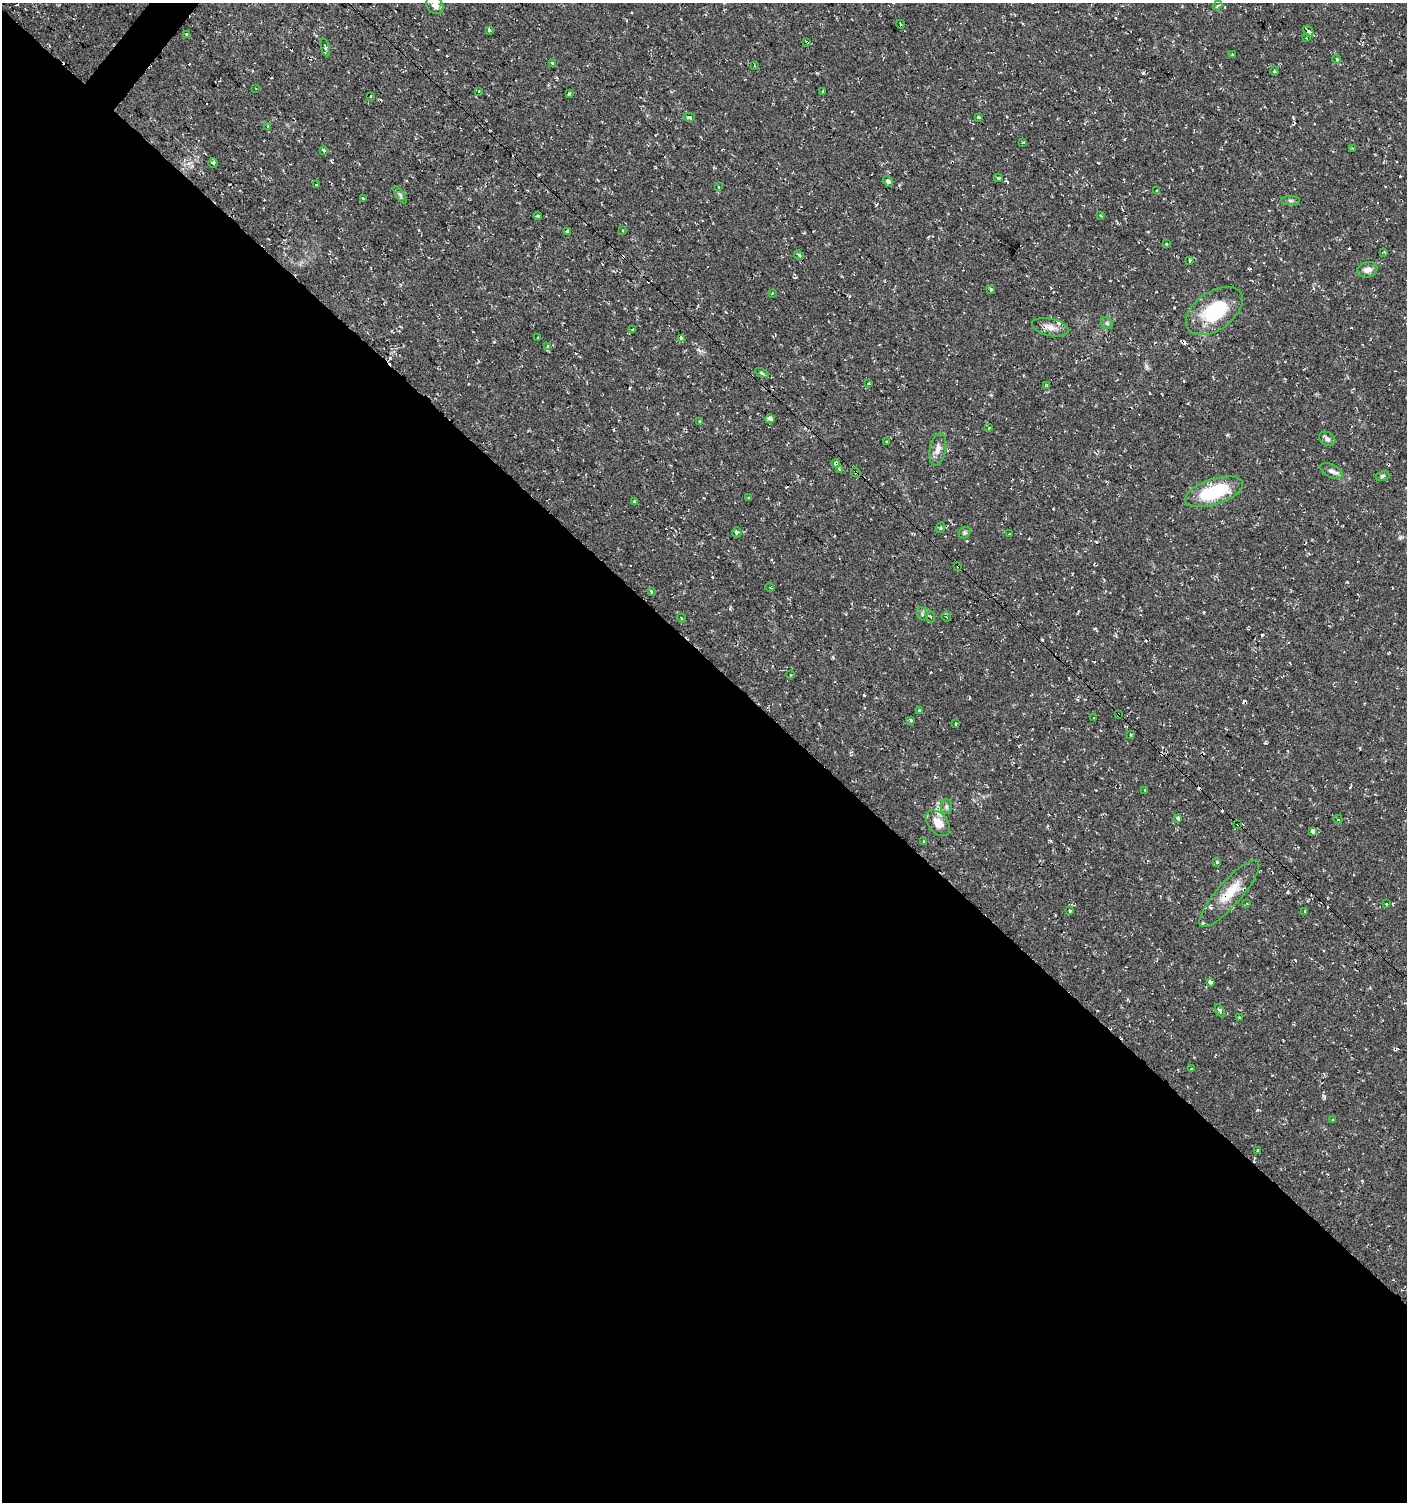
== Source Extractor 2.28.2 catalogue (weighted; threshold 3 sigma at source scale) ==
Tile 14 of 4 x 4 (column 2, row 4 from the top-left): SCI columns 1639-3043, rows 1-1500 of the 6025 x 6006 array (HDU 1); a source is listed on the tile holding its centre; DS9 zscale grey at full resolution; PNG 1409 x 1504 px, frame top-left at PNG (2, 3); each listed source drawn as its Kron ellipse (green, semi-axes under 4 px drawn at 4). Shown black and unused: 57% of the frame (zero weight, under 2 of 3 exposures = <1% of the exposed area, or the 3 px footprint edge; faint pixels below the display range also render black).
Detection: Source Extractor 2.28.2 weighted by HDU 2 'WHT'; one run over the whole footprint, this tile lists its part. Background 0.0323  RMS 0.004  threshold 0.018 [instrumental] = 3 sigma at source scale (4.5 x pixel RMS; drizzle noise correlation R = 1.50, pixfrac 1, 0.0396/0.0396 arcsec/px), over >= 5 px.
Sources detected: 148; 38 cosmic-ray / hot-pixel residue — neither listed nor drawn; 3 inside a brighter listed object's ellipse — not listed separately; the other 107 listed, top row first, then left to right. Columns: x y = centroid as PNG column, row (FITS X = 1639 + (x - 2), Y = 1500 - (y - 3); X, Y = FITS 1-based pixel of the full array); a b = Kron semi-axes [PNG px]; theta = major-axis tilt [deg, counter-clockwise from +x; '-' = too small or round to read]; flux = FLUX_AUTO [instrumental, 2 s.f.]
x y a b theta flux
435 5 9 7 -56 2.8
1218 5 5 3 - 0.54
900 24 4 3 - 0.3
489 30 4 3 - 0.86
1308 31 6 4 -56 1.3
187 34 3 3 - 1.1
1306 38 3 2 - 0.41
807 42 3 3 - 1.2
325 47 9 3 -75 0.78
1232 54 3 3 - 0.55
1337 59 4 3 - 1
553 63 3 3 - 1.6
754 65 3 2 - 0.49
1274 71 5 3 - 0.42
256 88 3 2 - 0.25
479 91 3 3 - 0.28
823 92 3 3 - 0.98
569 94 3 3 - 1.2
370 96 3 2 - 0.63
689 117 5 4 - 0.96
979 117 3 3 - 2.6
268 126 3 3 - 0.94
1023 142 4 3 - 0.79
1352 148 4 3 - 0.34
324 150 3 3 - 1.7
213 163 5 4 - 0.6
998 178 4 3 - 0.58
888 181 6 4 -50 1.1
316 185 3 2 - 0.37
719 187 3 3 - 1.4
1157 190 3 3 - 1.2
400 195 10 4 -58 0.82
363 198 3 3 - 1.5
1290 200 9 4 -1 0.81
538 216 4 3 - 3.2
1101 216 3 3 - 0.73
622 230 3 3 - 0.49
567 231 3 3 - 3.1
1166 244 3 3 - 1.4
1384 252 3 3 - 0.5
799 255 5 3 - 1.2
1190 261 3 3 - 0.47
1367 270 10 7 13 2.3
991 289 4 3 - 1.5
772 293 3 3 - 0.46
1214 311 32 19 35 22
1107 323 6 5 - 0.79
1050 327 18 8 -13 3.2
632 329 3 2 - 0.32
538 338 3 3 - 0.82
681 338 4 3 - 1.3
548 346 4 4 - 1.6
762 373 7 4 -28 0.59
868 384 3 2 - 0.33
1047 385 3 3 - 0.36
770 419 5 3 - 4.8
700 422 3 3 - 3
989 428 3 3 - 0.34
1327 439 9 6 -31 1.3
887 442 3 2 - 0.31
938 449 17 8 79 2.8
836 463 4 3 - 14
839 469 4 3 - 1.2
1332 471 12 6 -27 1.6
856 472 5 4 - 0.72
1382 476 7 5 16 0.75
1214 492 30 12 18 22
749 498 3 3 - 0.38
635 501 3 3 - 6.5
940 528 5 3 - 0.42
737 532 5 5 - 0.73
965 533 6 5 - 0.67
1009 534 3 2 - 0.25
958 566 3 2 - 0.45
770 587 4 3 - 0.37
652 591 3 3 - 2.4
922 614 7 5 -72 0.9
931 617 5 3 - 0.37
947 617 5 3 - 0.42
681 618 4 3 - 0.38
790 675 3 2 - 0.33
920 711 4 3 - 1
1119 715 3 2 - 0.94
1094 718 2 2 - 0.37
911 720 3 3 - 1.5
956 724 3 2 - 0.37
1131 734 3 3 - 0.34
1145 790 3 2 - 0.46
946 807 7 5 -88 1
1178 818 3 3 - 4.9
1338 819 4 3 - 0.39
938 823 15 9 -50 4.5
1238 824 3 2 - 0.65
1312 831 4 3 - 11
923 841 3 2 - 0.47
1217 862 3 3 - 1.2
1229 894 43 12 49 9.5
1247 904 4 2 - 0.3
1386 904 3 3 - 0.96
1070 911 3 3 - 2.8
1305 912 3 3 - 1
1210 982 4 3 - 3.8
1220 1011 7 3 -62 0.95
1239 1017 3 2 - 0.31
1191 1069 3 3 - 0.34
1333 1120 2 2 - 0.38
1257 1150 3 3 - 0.74
Overlapping masked pixels (flux is a lower limit): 8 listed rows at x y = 807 42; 1214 311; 836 463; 856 472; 958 566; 1119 715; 1238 824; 1229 894
Isophote crosses this tile's border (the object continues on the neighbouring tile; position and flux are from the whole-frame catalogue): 1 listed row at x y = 435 5
Unlisted compact peaks at least as high as the median listed source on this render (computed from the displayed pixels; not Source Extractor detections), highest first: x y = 1262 635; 864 695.